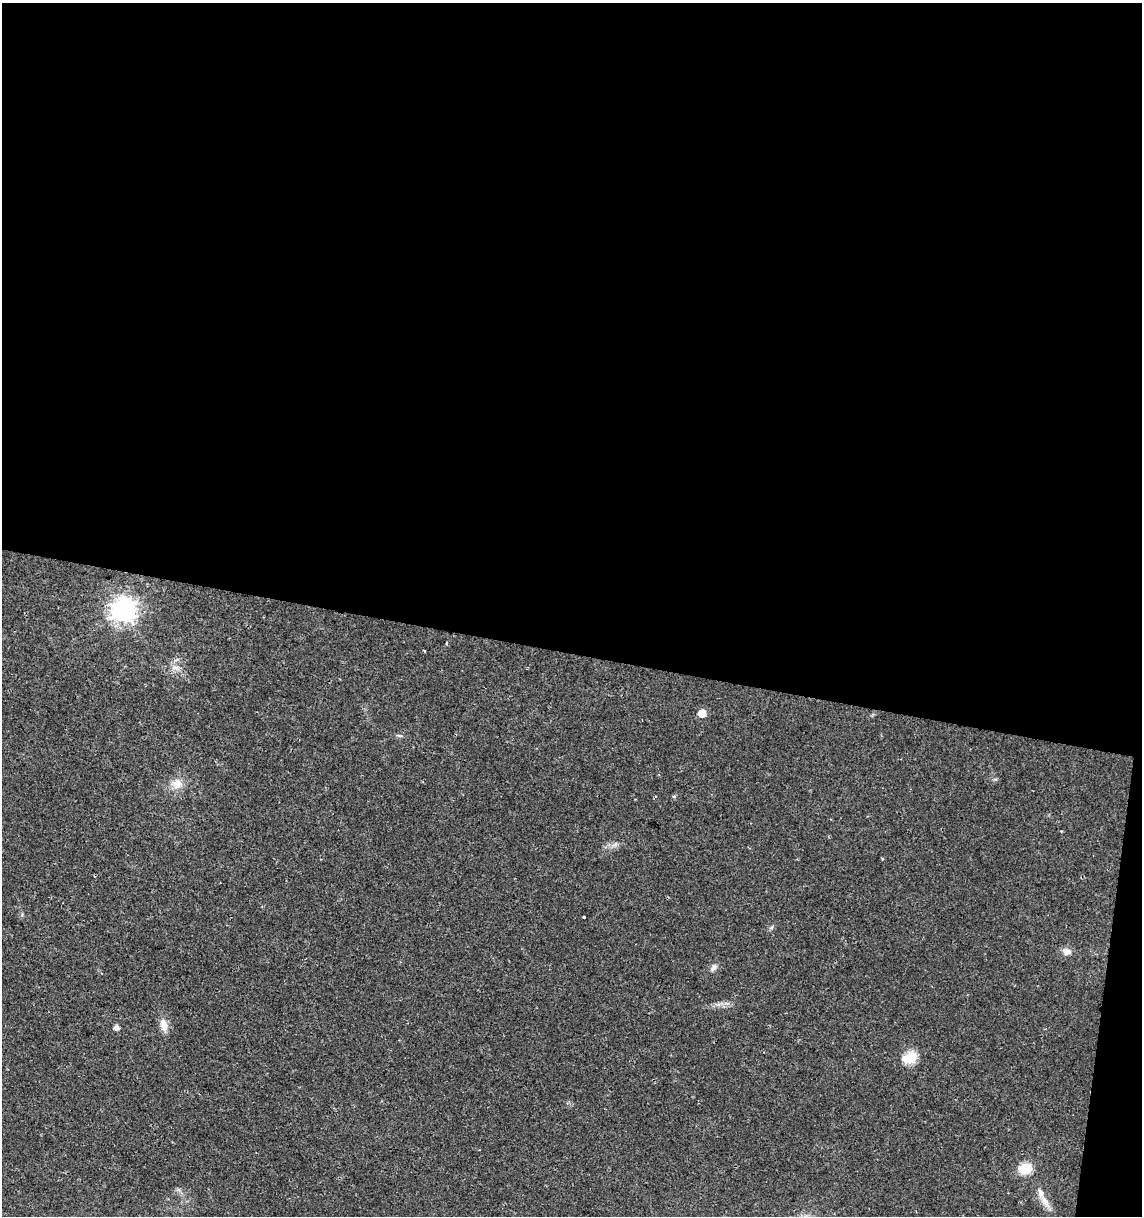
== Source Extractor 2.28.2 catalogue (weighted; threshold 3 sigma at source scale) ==
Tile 4 of 4 x 4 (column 4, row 1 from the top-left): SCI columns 3708-4847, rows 3641-4854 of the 5073 x 4864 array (HDU 1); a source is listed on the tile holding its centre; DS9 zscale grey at full resolution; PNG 1144 x 1218 px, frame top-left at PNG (2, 3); no overlay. Shown black and unused: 55% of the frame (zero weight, under 2 of 3 exposures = <1% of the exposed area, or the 3 px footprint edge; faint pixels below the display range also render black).
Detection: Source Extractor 2.28.2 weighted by HDU 2 'WHT'; one run over the whole footprint, this tile lists its part. Background 0.0204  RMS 0.0027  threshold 0.0122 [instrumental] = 3 sigma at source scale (4.5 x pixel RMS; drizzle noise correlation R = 1.50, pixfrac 1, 0.0396/0.0396 arcsec/px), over >= 5 px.
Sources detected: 16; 1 inside a brighter listed object's ellipse — not listed separately; the other 15 listed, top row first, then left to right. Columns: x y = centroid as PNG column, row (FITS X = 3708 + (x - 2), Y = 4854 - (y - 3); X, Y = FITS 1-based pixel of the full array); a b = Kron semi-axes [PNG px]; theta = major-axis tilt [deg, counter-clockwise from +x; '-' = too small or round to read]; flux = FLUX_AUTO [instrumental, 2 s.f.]
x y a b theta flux
124 610 8 8 - 230
446 643 3 3 - 0.49
424 651 4 3 - 0.24
176 668 13 5 -17 1.3
702 713 5 5 - 5.1
177 784 14 12 6 3.2
674 796 5 3 - 0.35
584 917 3 3 - 0.37
1066 951 10 8 -27 1.6
713 968 12 6 48 0.97
164 1025 18 9 -76 2.4
117 1027 5 5 - 1.3
911 1057 7 6 - 24
1026 1169 6 6 - 20
1045 1201 21 7 -61 2.5